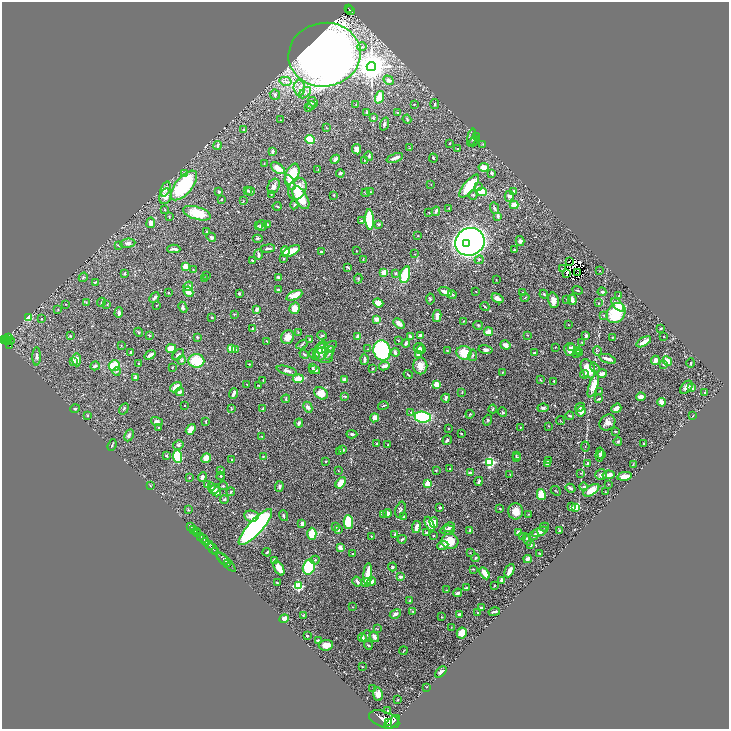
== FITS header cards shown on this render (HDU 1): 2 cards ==
NAXIS1  =                 1453
NAXIS2  =                 1453

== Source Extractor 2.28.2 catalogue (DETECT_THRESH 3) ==
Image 1453 x 1453 px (HDU 1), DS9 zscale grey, zoomed out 1/2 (1 PNG px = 2 x 2 image px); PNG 731 x 731 px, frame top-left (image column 1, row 1453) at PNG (2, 2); each listed source drawn as its Kron ellipse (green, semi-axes under 4 px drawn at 4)
Background 0.457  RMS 0.02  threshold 0.0592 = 3 sigma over >= 5 px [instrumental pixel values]
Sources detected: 593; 28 cannot appear on this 1/2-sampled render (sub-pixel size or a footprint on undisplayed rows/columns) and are neither listed nor drawn; of the other 565, the 500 brightest by FLUX_AUTO listed and drawn (65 fainter detections omitted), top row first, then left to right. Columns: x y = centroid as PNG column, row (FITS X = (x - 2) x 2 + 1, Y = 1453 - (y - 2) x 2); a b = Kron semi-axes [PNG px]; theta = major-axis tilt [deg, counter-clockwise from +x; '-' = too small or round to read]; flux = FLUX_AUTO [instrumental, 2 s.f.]
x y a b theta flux
348 8 2 2 - 47
350 10 4 1 - 65
362 47 5 3 - 6.8
324 55 36 32 9 5700
371 66 4 4 - 8100
389 80 5 3 - 18
285 81 6 4 -14 14
299 88 7 6 - 21
305 93 7 4 41 12
275 95 5 5 - 8.4
379 97 6 4 72 58
313 102 6 4 -44 9.5
356 104 2 2 - 1.8
414 104 3 2 - 2.6
435 104 5 3 - 7.5
311 105 4 3 - 4.2
309 107 3 3 - 3.4
366 112 4 3 - 2.9
397 112 3 3 - 3.1
373 118 4 3 - 6
407 119 4 3 - 5.7
280 120 2 2 - 2.1
384 124 6 4 71 9
326 127 3 2 - 1.8
244 129 3 3 - 3.8
476 136 3 3 - 3.2
472 138 9 4 79 10
310 140 5 4 - 120
474 141 5 3 - 5.1
449 143 3 2 - 2.4
483 144 4 3 - 2.7
217 146 4 3 - 7.5
409 148 3 2 - 1.7
357 149 5 4 - 21
457 149 3 2 - 2
272 151 3 3 - 8.1
369 156 5 4 - 6.2
395 158 9 3 21 21
433 158 4 3 - 3.9
335 159 5 3 - 15
364 160 3 2 - 2.4
264 163 3 2 - 1.7
484 167 5 4 - 34
278 168 8 4 -35 39
318 170 4 2 - 3.2
184 173 3 3 - 6.2
340 173 4 3 - 9.3
491 173 4 3 - 6.3
292 174 11 6 66 150
290 183 8 4 -62 26
431 184 2 2 - 1.7
184 185 18 8 50 290
274 186 8 5 66 15
469 186 14 5 51 110
478 187 4 3 - 6.3
165 189 8 4 68 19
297 189 11 8 63 74
247 190 3 3 - 4.5
250 191 4 3 - 9.9
514 191 3 2 - 6
219 192 2 2 - 8.7
371 192 3 3 - 2.4
482 192 5 3 - 81
366 193 4 2 - 2.9
271 194 4 2 - 2.5
334 195 3 2 - 3.2
473 195 5 4 - 5.2
165 196 8 6 70 34
509 196 5 4 - 14
301 198 13 6 -59 120
221 199 3 2 - 3.4
243 201 3 2 - 2.8
294 205 4 3 - 3.9
514 205 4 4 - 35
277 206 4 2 - 3
449 208 3 2 - 2.8
494 208 6 3 -67 7.4
165 210 2 2 - 3
436 211 5 3 - 11
429 212 2 2 - 3.1
197 213 14 6 -16 97
169 216 3 2 - 2.3
498 216 3 2 - 8.9
370 219 10 4 -87 210
361 221 4 3 - 4.1
151 223 5 4 - 22
268 224 3 2 - 3.8
379 224 3 3 - 5.8
258 226 3 3 - 2.7
261 226 5 5 - 12
206 232 2 2 - 3.1
418 236 3 3 - 2.7
211 237 5 3 - 7.9
257 238 5 3 - 4.7
520 241 5 4 - 12
470 242 15 13 26 3200
128 243 8 4 7 10
467 243 3 3 - 410
118 245 4 3 - 3.9
268 248 7 3 7 8.6
174 249 6 2 -1 9.6
514 250 3 2 - 4.3
285 251 5 3 - 40
291 251 10 4 27 65
321 251 3 3 - 5.9
356 251 2 2 - 1.8
415 254 2 1 - 2
258 255 5 3 - 11
284 259 3 3 - 3.3
252 260 3 2 - 3.5
363 260 3 2 - 2.3
479 260 4 4 - 5.2
570 262 4 1 - 2.7
185 266 3 3 - 44
348 267 4 2 - 4.3
193 269 3 2 - 2.5
562 269 3 2 - 1.6
600 271 2 2 - 1.7
384 272 4 3 - 44
566 273 2 1 - 3.1
578 273 2 1 - 1.6
125 274 3 3 - 4.1
395 274 4 3 - 3.6
206 275 3 3 - 2.6
405 275 9 4 74 140
83 277 5 3 - 4.3
279 278 3 2 - 16
204 279 2 2 - 1.7
358 279 5 3 - 4
496 280 2 2 - 2.1
95 282 4 3 - 4.3
188 286 5 4 - 21
278 290 2 2 - 5.9
578 290 5 2 - 3.8
476 291 2 1 - 1.5
188 292 5 4 - 34
445 292 6 3 -22 25
523 292 2 2 - 2.1
602 292 4 3 - 6.2
169 293 2 2 - 2.8
239 293 3 2 - 6.5
544 294 4 3 - 4.4
294 295 8 4 24 63
452 295 4 4 - 4.4
619 296 3 2 - 1.6
154 297 6 3 47 8.9
497 298 6 4 -30 23
525 298 4 2 - 2.9
430 299 5 3 - 4.5
566 299 2 2 - 2.1
553 300 8 5 -78 25
572 300 5 2 - 20
101 302 4 2 - 3.9
86 303 3 2 - 1.6
378 303 5 4 - 37
599 303 2 2 - 2.9
66 304 3 2 - 2.1
107 304 3 2 - 1.6
157 305 2 2 - 2.1
618 305 8 4 -49 49
183 307 6 3 -65 6.7
485 307 5 2 - 4.6
295 308 6 5 - 38
257 309 3 2 - 11
58 310 2 2 - 2.5
119 313 5 3 - 10
616 313 11 8 53 160
234 314 2 2 - 2.9
604 315 3 3 - 4.3
437 316 6 3 77 20
212 317 2 2 - 3.9
28 318 3 3 - 31
41 319 2 2 - 1.5
376 319 4 3 - 18
464 321 2 2 - 1.8
399 323 6 3 -40 23
478 325 5 3 - 4
568 325 2 1 - 1.6
661 328 2 2 - 2.4
252 329 3 2 - 4.2
138 332 4 3 - 3.5
298 332 3 2 - 1.8
489 332 4 3 - 32
149 335 2 2 - 4.4
322 335 4 3 - 3.5
421 335 4 3 - 12
528 335 3 2 - 2.5
586 335 4 3 - 8.5
70 336 3 3 - 3.1
410 336 3 2 - 14
664 336 2 1 - 1.8
8 337 4 3 - 160
197 337 3 2 - 4.4
288 337 7 6 - 36
358 337 3 3 - 26
612 337 2 2 - 1.6
7 339 3 2 - 200
309 339 2 2 - 4.4
4 340 3 2 - 220
11 340 2 1 - 14
267 341 3 2 - 3.1
398 341 2 2 - 2.3
7 342 3 3 - 280
582 342 2 2 - 2.9
644 342 8 3 31 29
406 343 4 3 - 6.4
302 344 6 3 31 4.5
121 345 2 2 - 1.5
505 345 5 4 - 20
10 346 3 1 - 65
329 347 8 4 35 11
555 347 2 2 - 1.6
171 348 5 4 - 35
419 348 5 5 - 15
572 348 4 3 - 9
231 349 3 3 - 38
236 349 4 3 - 5.9
321 349 6 4 49 20
367 349 2 2 - 1.7
421 349 5 4 - 11
485 349 7 3 -11 12
570 349 6 6 - 29
382 350 10 8 -78 420
447 350 3 2 - 1.7
578 350 3 3 - 4.8
321 351 10 7 64 51
597 351 5 2 - 2.7
131 352 2 2 - 6.4
395 352 4 3 - 13
329 353 7 4 64 9.1
464 353 7 7 - 68
534 353 4 2 - 4.1
576 353 3 2 - 2.6
579 353 3 3 - 4.7
304 354 5 3 - 5.4
314 354 6 4 -46 12
150 355 6 3 37 14
178 355 7 3 46 7.9
324 355 9 7 -27 16
418 355 3 3 - 14
473 355 6 3 80 5.1
37 356 9 3 90 9.1
364 359 5 3 - 8.5
608 359 8 2 -20 27
77 360 7 3 -89 35
181 360 4 4 - 6.1
655 360 4 3 - 32
73 361 3 2 - 8.8
196 361 8 7 - 120
667 361 5 4 - 41
139 363 2 2 - 2.9
691 363 5 2 - 2.3
250 364 4 2 - 4.9
114 365 5 5 - 120
664 365 3 3 - 2.7
95 366 4 3 - 9.6
384 366 5 3 - 15
420 366 8 7 - 32
172 367 3 2 - 2.4
313 368 4 3 - 5.7
595 368 5 3 - 5.4
372 369 2 2 - 4.5
588 369 10 6 -65 76
314 370 5 3 - 10
117 371 4 3 - 5.2
287 371 10 4 -15 14
502 372 3 2 - 3.9
408 374 5 2 - 4.5
584 374 4 3 - 5.5
602 374 5 3 - 20
135 377 2 2 - 17
298 379 5 3 - 51
263 380 2 1 - 1.8
345 380 4 3 - 14
540 380 4 2 - 3
554 381 2 2 - 3.6
247 384 3 2 - 2.2
436 384 3 3 - 63
259 385 3 2 - 3.7
593 386 12 4 72 55
176 387 6 4 37 46
686 387 8 5 47 14
692 388 4 3 - 6.2
600 391 3 2 - 2.1
180 392 4 3 - 9.6
462 392 3 2 - 2.9
705 392 2 2 - 3.3
321 393 7 5 -32 44
234 394 5 2 - 8.5
345 396 4 2 - 4.6
641 397 4 3 - 28
446 398 4 3 - 9.9
286 399 4 2 - 3.9
599 399 3 2 - 7.3
661 402 4 2 - 41
185 406 2 1 - 1.6
383 406 5 2 - 3.8
308 407 6 4 -63 11
580 407 5 3 - 4.4
543 408 5 3 - 8.5
616 408 5 4 - 18
75 409 4 3 - 3.8
124 409 6 2 57 3.7
232 409 3 2 - 2
263 409 3 2 - 2.7
493 409 4 3 - 4.4
581 411 5 4 - 23
411 412 3 3 - 3
503 412 5 3 - 6.2
470 414 4 3 - 3.2
88 415 3 3 - 3.9
570 416 4 2 - 4.1
693 416 2 2 - 1.6
423 417 8 5 -7 290
374 418 4 4 - 18
487 420 5 3 - 6
206 421 4 2 - 3.8
560 421 4 2 - 2.2
157 422 6 4 -17 16
299 423 4 3 - 9.8
607 423 8 7 - 26
549 426 2 2 - 1.8
159 427 3 3 - 3.2
520 427 3 2 - 2.2
191 429 6 4 53 27
448 429 2 1 - 1.6
615 431 3 2 - 2.4
461 433 2 2 - 3.7
352 434 5 3 - 5.3
129 435 6 4 63 9.3
262 436 3 2 - 1.9
447 440 5 3 - 8.3
618 441 4 3 - 4.2
643 443 2 2 - 2.9
377 444 2 2 - 2.9
112 445 6 1 69 3.6
178 445 5 4 - 8
388 445 3 2 - 3.4
585 446 5 1 - 2
343 450 3 2 - 6.5
339 451 2 2 - 2.1
602 454 3 3 - 3.9
166 455 3 3 - 5
516 455 3 3 - 2.3
600 455 7 2 85 8.5
178 456 6 4 -83 130
263 456 2 2 - 2.7
206 458 5 3 - 42
516 458 4 3 - 4.1
232 460 3 2 - 6.9
326 461 3 2 - 4.2
549 461 3 2 - 7.8
490 462 3 3 - 450
548 464 3 3 - 8.4
587 464 3 2 - 9.8
633 464 3 2 - 1.8
450 469 2 1 - 2.5
436 470 3 2 - 3.1
221 471 3 2 - 2.1
338 471 3 2 - 1.7
470 473 4 2 - 19
580 473 3 2 - 2
510 475 2 2 - 1.7
601 475 6 5 - 12
609 475 6 3 9 15
221 476 4 3 - 4.3
625 476 7 3 11 39
190 477 2 2 - 2.2
202 477 5 3 - 12
479 481 4 3 - 8.2
341 483 6 4 55 57
427 484 3 3 - 67
608 484 2 2 - 1.8
208 485 2 2 - 43
150 486 3 2 - 2.8
223 486 4 3 - 3.5
279 486 5 3 - 10
211 487 4 3 - 10
584 487 4 3 - 5
571 488 5 3 - 7.6
214 489 5 4 - 13
591 490 9 4 33 58
556 491 5 2 - 2.3
217 492 4 3 - 18
231 492 4 3 - 3.3
605 492 3 2 - 2.4
541 495 5 4 - 79
224 499 4 3 - 3.4
571 506 3 2 - 13
440 507 3 2 - 8.7
575 507 4 3 - 49
500 509 2 2 - 2.9
188 510 4 3 - 3.4
400 510 8 5 75 11
516 511 8 7 - 37
388 513 4 4 - 19
528 514 3 2 - 1.7
383 515 3 3 - 3.8
251 516 7 5 -9 25
283 516 5 2 - 5.6
404 517 3 2 - 3.7
348 522 7 4 -89 120
434 522 5 4 - 29
302 524 3 3 - 11
430 524 7 4 -64 36
190 526 4 1 - 100
255 527 23 7 47 1100
336 527 3 2 - 2.4
416 527 6 2 79 21
449 527 6 4 29 11
544 527 5 3 - 4.2
193 529 3 1 - 160
338 530 4 3 - 4.8
447 530 7 4 4 15
470 530 4 3 - 5.6
560 530 2 2 - 3.6
196 532 2 2 - 170
540 532 8 4 23 25
198 533 2 1 - 300
427 533 3 2 - 16
519 533 4 3 - 38
312 534 6 4 89 82
395 534 3 2 - 4
433 535 2 2 - 2.8
534 535 5 4 - 5.8
201 536 2 1 - 410
371 536 2 2 - 1.8
523 536 3 3 - 3.8
203 539 4 2 - 940
402 539 4 2 - 7.4
527 540 6 4 -71 9.7
450 541 9 7 -7 83
206 542 3 1 - 310
209 545 5 2 - 420
443 545 5 2 - 12
530 545 4 3 - 13
340 547 3 3 - 17
213 549 6 1 -47 230
216 551 3 1 - 61
267 552 4 3 - 3.5
352 553 2 2 - 2.9
470 553 2 2 - 1.7
539 553 3 1 - 3
475 558 4 4 - 4.2
223 559 7 2 -43 720
527 559 4 4 - 16
275 560 3 3 - 16
315 560 4 3 - 5.3
226 562 13 2 -45 630
228 564 3 2 - 220
309 567 8 6 76 190
392 567 4 3 - 5.9
279 568 8 4 -60 42
473 569 3 2 - 2.6
509 571 7 3 64 25
485 573 7 3 -59 54
368 574 11 3 87 96
401 577 3 2 - 16
502 580 4 3 - 16
372 581 4 4 - 10
357 582 5 3 - 8
366 582 4 3 - 19
277 583 2 2 - 4.4
494 585 3 2 - 2.9
298 586 3 3 - 330
466 588 3 2 - 4.7
447 590 3 1 - 1.7
458 593 4 3 - 12
410 601 3 2 - 4.8
353 607 2 1 - 2.5
482 608 3 2 - 16
412 611 3 2 - 1.9
494 612 6 2 14 7.7
478 613 2 2 - 2
395 614 6 3 30 13
303 615 4 2 - 1.8
460 615 4 3 - 15
441 617 3 2 - 1.7
284 619 5 3 - 50
451 627 2 2 - 1.5
377 629 3 2 - 2
462 633 5 5 - 41
307 636 2 2 - 5.6
366 636 6 3 66 5.4
362 637 4 4 - 12
374 637 5 3 - 11
318 640 2 2 - 5.5
326 645 7 5 5 31
368 645 4 2 - 4.1
403 651 4 2 - 1.8
362 666 3 2 - 1.9
441 672 7 4 46 9.4
427 687 3 2 - 1.6
373 688 3 2 - 1.7
378 694 7 5 -81 27
398 700 2 2 - 3
387 710 2 2 - 4.1
384 719 16 8 -19 7300
389 722 2 2 - 970
392 722 9 2 40 2300
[65 fainter detections neither listed nor drawn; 28 sub-pixel or undisplayed-footprint detections neither listed nor drawn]